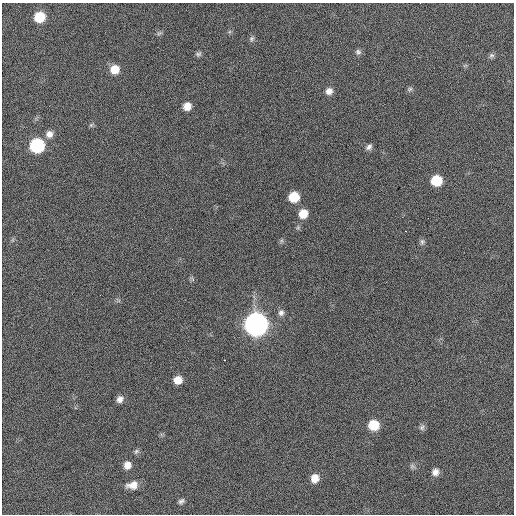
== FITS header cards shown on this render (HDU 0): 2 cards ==
NAXIS1  =                  512 / Axis length
NAXIS2  =                  512 / Axis length

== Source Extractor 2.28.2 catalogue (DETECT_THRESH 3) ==
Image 512 x 512 px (HDU 0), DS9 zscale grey, 1 PNG px = 1 image px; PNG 516 x 516 px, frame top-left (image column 1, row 512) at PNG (2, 3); no overlay
Background 795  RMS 4.2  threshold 12.6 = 3 sigma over >= 5 px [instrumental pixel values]
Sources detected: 36; all 36 listed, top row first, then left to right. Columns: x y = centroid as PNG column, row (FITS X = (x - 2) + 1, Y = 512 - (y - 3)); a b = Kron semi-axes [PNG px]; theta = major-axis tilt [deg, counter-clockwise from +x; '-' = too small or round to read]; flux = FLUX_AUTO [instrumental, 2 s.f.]
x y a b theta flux
39 17 8 8 - 8200
159 33 8 5 25 580
252 39 8 6 65 740
358 52 8 6 -29 630
198 54 8 6 22 640
492 55 7 5 -1 590
115 69 9 9 - 4400
410 89 8 6 16 590
329 91 8 8 - 1600
187 106 8 7 - 2700
91 125 7 4 45 450
49 134 8 7 - 1500
37 146 9 9 - 31000
369 147 8 6 39 970
436 180 9 8 - 9200
294 197 8 8 - 7200
303 214 8 8 - 3800
406 231 3 2 - 880
13 240 7 4 89 510
422 242 8 6 83 710
192 279 8 3 -45 410
100 295 2 2 - 140
281 313 9 8 - 1100
256 324 10 10 - 340000
225 360 3 2 - 380
178 380 8 8 - 3200
120 399 8 7 - 1500
373 425 9 9 - 7800
422 427 9 7 71 880
136 451 8 6 49 690
127 465 9 9 - 2400
412 466 8 7 - 810
435 472 9 8 - 1600
315 478 10 9 - 3200
132 485 14 8 12 3100
181 501 8 6 38 820